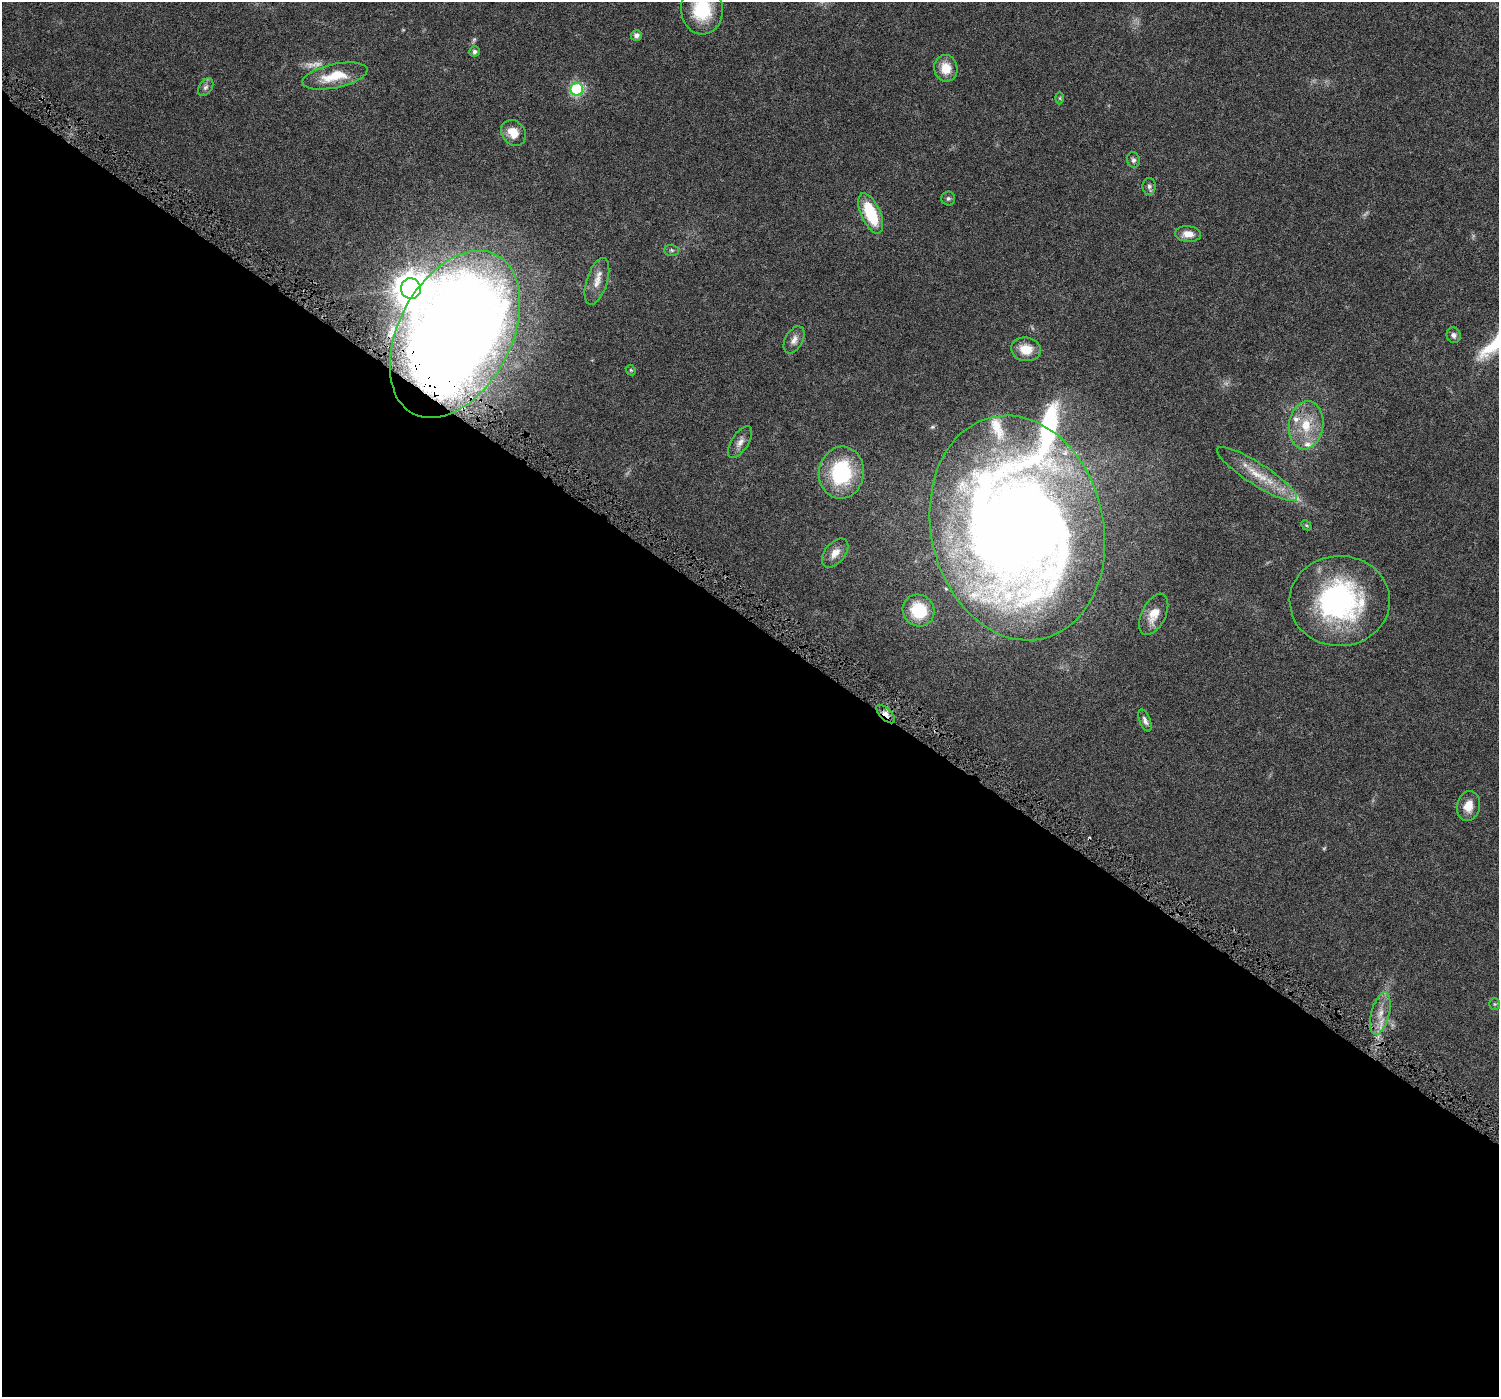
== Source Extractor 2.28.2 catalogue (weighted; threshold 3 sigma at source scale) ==
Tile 14 of 4 x 4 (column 2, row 4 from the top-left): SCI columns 1522-3018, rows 319-1713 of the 6108 x 6152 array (HDU 1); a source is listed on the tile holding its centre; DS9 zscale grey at full resolution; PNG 1501 x 1399 px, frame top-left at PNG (2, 2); each listed source drawn as its Kron ellipse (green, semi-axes under 4 px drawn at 4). Shown black and unused: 56% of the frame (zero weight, under 5 of 10 exposures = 4% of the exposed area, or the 3 px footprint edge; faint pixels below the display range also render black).
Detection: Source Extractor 2.28.2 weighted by HDU 2 'WHT'; one run over the whole footprint, this tile lists its part. Background 0.0241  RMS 0.002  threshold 0.00802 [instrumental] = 3 sigma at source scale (4.09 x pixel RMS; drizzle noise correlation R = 1.36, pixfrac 0.8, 0.0396/0.0396 arcsec/px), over >= 5 px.
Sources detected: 47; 5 too faint to see at this stretch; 1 cosmic-ray / hot-pixel residue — neither listed nor drawn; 4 inside a brighter listed object's ellipse — not listed separately; the other 37 listed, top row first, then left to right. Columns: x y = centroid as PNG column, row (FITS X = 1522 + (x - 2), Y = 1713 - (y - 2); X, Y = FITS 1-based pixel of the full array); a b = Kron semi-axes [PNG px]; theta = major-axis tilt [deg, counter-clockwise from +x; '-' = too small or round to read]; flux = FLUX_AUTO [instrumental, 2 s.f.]
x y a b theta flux
702 9 25 21 -87 9.4
636 35 5 5 - 0.81
474 52 5 5 - 0.58
946 68 13 11 -81 3.2
335 76 33 12 12 5.4
206 87 10 6 56 0.59
577 89 6 6 - 22
1060 98 6 4 90 0.27
513 133 14 11 -52 2.7
1133 160 8 6 -76 0.58
1149 186 8 6 87 0.56
948 198 7 7 - 0.4
871 213 21 9 -66 8.1
1188 234 13 8 -5 1.7
672 250 7 5 -2 0.35
597 281 24 10 72 2.3
411 289 10 10 - 310
455 334 90 56 62 390
1454 335 8 7 - 0.66
794 340 15 9 61 1.2
1026 349 15 12 -8 3.3
631 370 5 4 - 0.21
1306 425 24 17 81 5.6
740 442 18 8 58 1.3
841 473 26 22 82 15
1257 474 47 11 -33 5.2
1306 525 6 4 -43 0.23
1017 528 114 86 -77 330
835 553 17 10 51 1.7
1340 601 50 45 1 33
919 610 16 15 - 7.8
1154 614 22 12 64 3
886 714 12 5 -44 1.1
1145 721 11 5 -68 0.66
1468 806 15 11 75 2.4
1495 1004 6 5 - 0.27
1380 1014 22 9 76 2.6
Overlapping masked pixels (flux is a lower limit): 2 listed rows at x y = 455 334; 886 714
Isophote crosses this tile's border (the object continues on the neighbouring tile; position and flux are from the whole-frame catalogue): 1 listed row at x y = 702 9